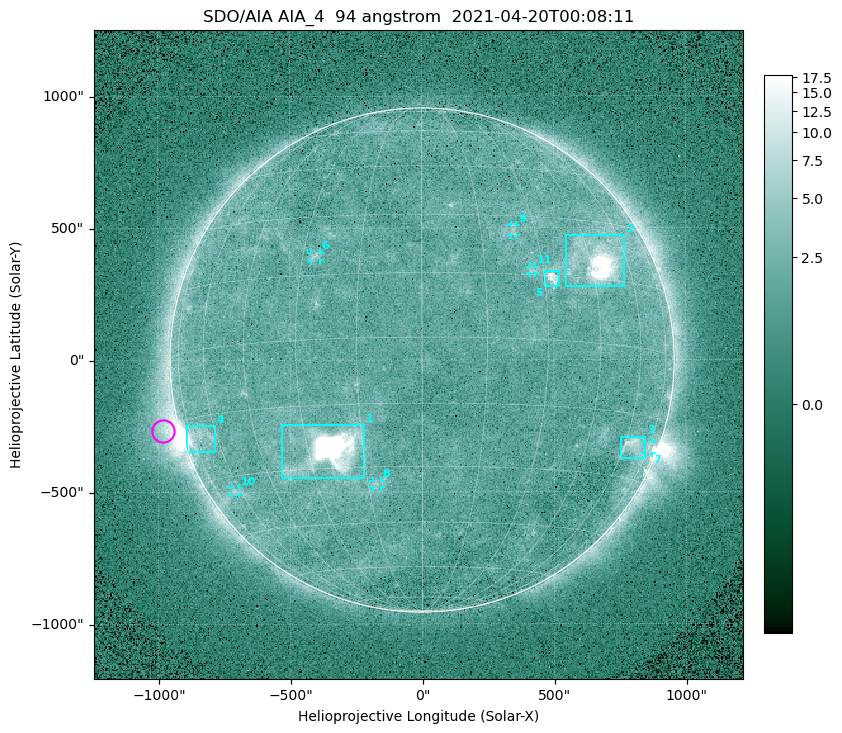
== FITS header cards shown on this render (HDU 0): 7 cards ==
TELESCOP= 'SDO/AIA '
INSTRUME= 'AIA_4   '
WAVELNTH=                   94
WAVEUNIT= 'angstrom'
DATE-OBS= '2021-04-20T00:08:11.12'
CTYPE1  = 'HPLN-TAN'
CTYPE2  = 'HPLT-TAN'

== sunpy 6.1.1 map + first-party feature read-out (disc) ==
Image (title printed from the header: SDO/AIA AIA_4  94 angstrom  2021-04-20T00:08:11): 512 x 512 px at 4.8 arcsec/px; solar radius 955 arcsec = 199 px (full disc in frame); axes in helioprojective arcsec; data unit not stated in the header (colour bar unlabelled)
Orientation: roll -0.138 deg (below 1 deg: not rotated)
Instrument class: DISC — disc imager (sunpy class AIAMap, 94 A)
Bright regions (active regions / flare kernels): reference = the median radial profile (limb darkening/brightening removed); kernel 5 px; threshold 5 sigma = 2.55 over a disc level ~1.76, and >= 1.15x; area >= 9 px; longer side >= 5 px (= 24 arcsec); searched inside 0.97 R_sun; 11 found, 11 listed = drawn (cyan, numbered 1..; 6 of them under ~33 arcsec drawn as corner ticks so the feature stays visible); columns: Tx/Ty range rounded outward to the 10 arcsec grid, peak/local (2 s.f.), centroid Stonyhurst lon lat
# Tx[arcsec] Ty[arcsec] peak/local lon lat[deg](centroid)
1 -540..-220 -450..-240 1043 -23 -26
2 540..770 280..470 47 +47 +20
3 750..850 -380..-290 4.4 +65 -22
4 -900..-780 -350..-250 6.6 -70 -19
5 470..520 280..340 6.4 +32 +15
6 -420..-380 380..410 3.1 -27 +20
7 840..870 -360..-310 3.1 +75 -22
8 -190..-160 -480..-450 3 -13 -34
9 340..360 470..510 2.9 +24 +26
10 -720..-690 -510..-480 2.7 -63 -34
11 410..430 330..360 2.8 +27 +16
Off-limb structures (1.02-1.3 R_sun): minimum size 50 px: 7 found; the strongest spans PA ~90..115 deg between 1.02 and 1.21 R_sun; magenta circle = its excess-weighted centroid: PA ~105 deg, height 1.06 R_sun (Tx ~-980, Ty ~-270 arcsec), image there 4.8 x the reference